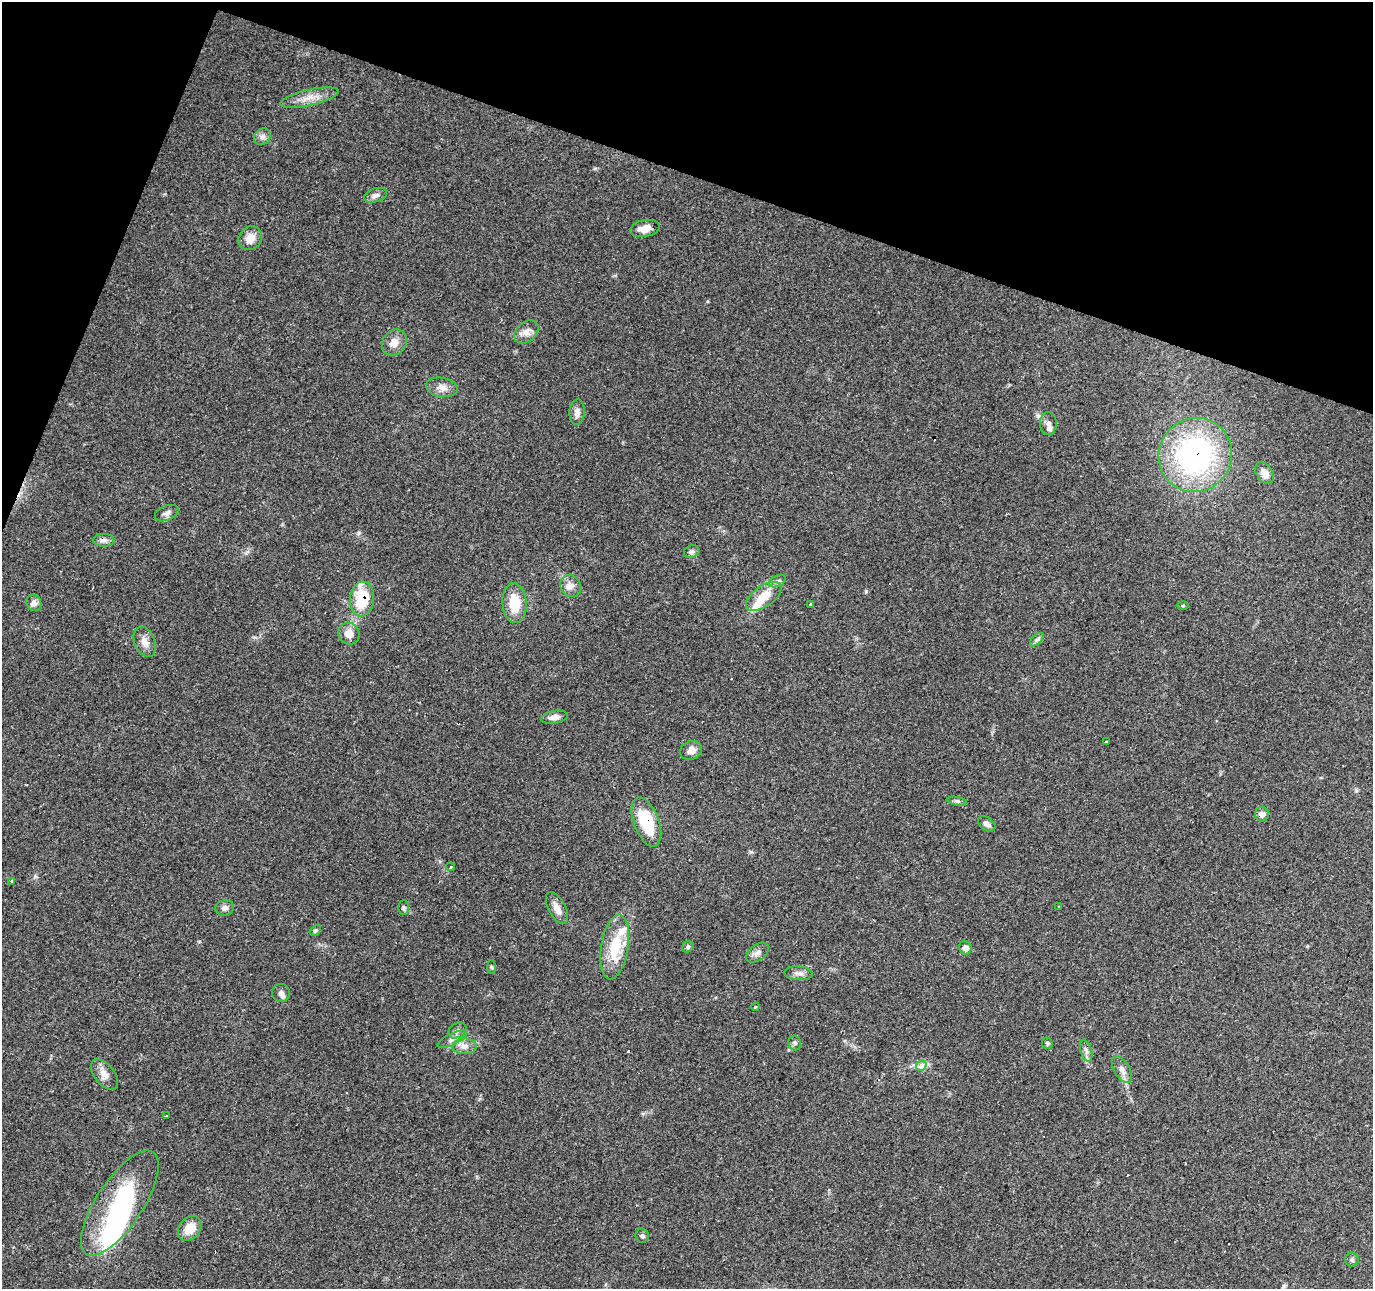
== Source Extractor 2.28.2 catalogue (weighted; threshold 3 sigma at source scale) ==
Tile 2 of 4 x 4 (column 2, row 1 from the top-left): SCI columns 1380-2750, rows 4138-5424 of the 5493 x 5634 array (HDU 1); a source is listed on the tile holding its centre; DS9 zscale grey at full resolution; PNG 1375 x 1291 px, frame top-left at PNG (2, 2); each listed source drawn as its Kron ellipse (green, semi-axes under 4 px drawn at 4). Shown black and unused: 17% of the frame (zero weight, under 2 of 3 exposures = <1% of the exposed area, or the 3 px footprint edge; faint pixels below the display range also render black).
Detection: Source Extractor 2.28.2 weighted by HDU 2 'WHT'; one run over the whole footprint, this tile lists its part. Background 0.0634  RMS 0.0049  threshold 0.022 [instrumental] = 3 sigma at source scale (4.5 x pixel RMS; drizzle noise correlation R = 1.50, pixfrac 1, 0.0396/0.0396 arcsec/px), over >= 5 px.
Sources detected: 75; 2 inside a brighter object's white glare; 8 cosmic-ray / hot-pixel residue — neither listed nor drawn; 3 inside a brighter listed object's ellipse — not listed separately; the other 62 listed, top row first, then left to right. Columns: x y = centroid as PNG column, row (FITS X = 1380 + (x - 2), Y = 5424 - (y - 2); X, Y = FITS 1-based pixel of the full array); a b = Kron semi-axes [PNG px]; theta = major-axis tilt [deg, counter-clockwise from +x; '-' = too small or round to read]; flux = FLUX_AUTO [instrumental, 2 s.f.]
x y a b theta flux
309 98 30 8 13 6.2
262 137 9 7 41 2
376 195 12 7 17 2
645 228 15 8 11 4.7
250 238 12 11 - 5.3
526 332 13 10 40 3.6
394 342 14 11 55 4.6
442 387 16 9 -10 3.7
577 412 13 7 86 2.7
1048 423 11 8 -88 2.7
1195 455 37 36 - 98
1264 473 12 8 -55 4.4
167 513 12 7 22 2.2
104 540 11 6 1 1.8
692 552 8 6 21 1.4
777 581 9 5 26 1.4
570 586 11 10 - 3.5
764 596 20 10 35 9.5
362 599 17 12 84 20
34 603 8 7 - 2.5
514 603 20 12 -85 13
810 605 3 3 - 1.9
1183 606 6 4 1 0.5
349 633 11 10 - 4.4
1037 640 8 5 45 1.3
145 642 16 10 -67 3.8
554 717 13 6 8 2.8
1106 742 4 3 - 1.2
691 750 11 9 27 3.2
957 801 10 3 -11 1
1262 814 7 7 - 2.4
646 822 26 12 -70 22
987 824 9 6 -38 2
450 867 4 3 - 3.7
12 881 4 3 - 9.7
1059 906 3 3 - 0.66
225 908 9 8 - 2
404 908 7 5 89 0.92
557 908 17 8 -62 4.2
315 930 6 4 48 0.81
615 947 33 13 81 18
688 947 6 5 - 0.95
965 948 7 6 - 2.4
758 953 13 7 37 2.6
492 967 6 4 -87 0.7
799 973 14 7 -4 2.4
281 993 9 9 - 2
755 1007 4 3 - 0.41
457 1031 9 7 33 1.7
452 1039 16 6 26 2.6
795 1043 7 6 - 1.3
1047 1043 5 5 - 1
465 1046 12 8 1 3
1086 1051 11 5 -75 1.9
921 1066 6 4 52 3.7
1122 1069 15 7 -60 2.9
104 1075 18 10 -51 4.2
167 1116 3 3 - 1.2
120 1203 61 23 57 48
190 1228 14 10 49 7.5
642 1236 7 6 - 1.1
1352 1260 7 6 - 1.2
Overlapping masked pixels (flux is a lower limit): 4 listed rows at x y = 1195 455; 362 599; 646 822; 120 1203
Unlisted compact peaks at least as high as the median listed source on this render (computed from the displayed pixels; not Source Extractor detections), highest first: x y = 866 591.